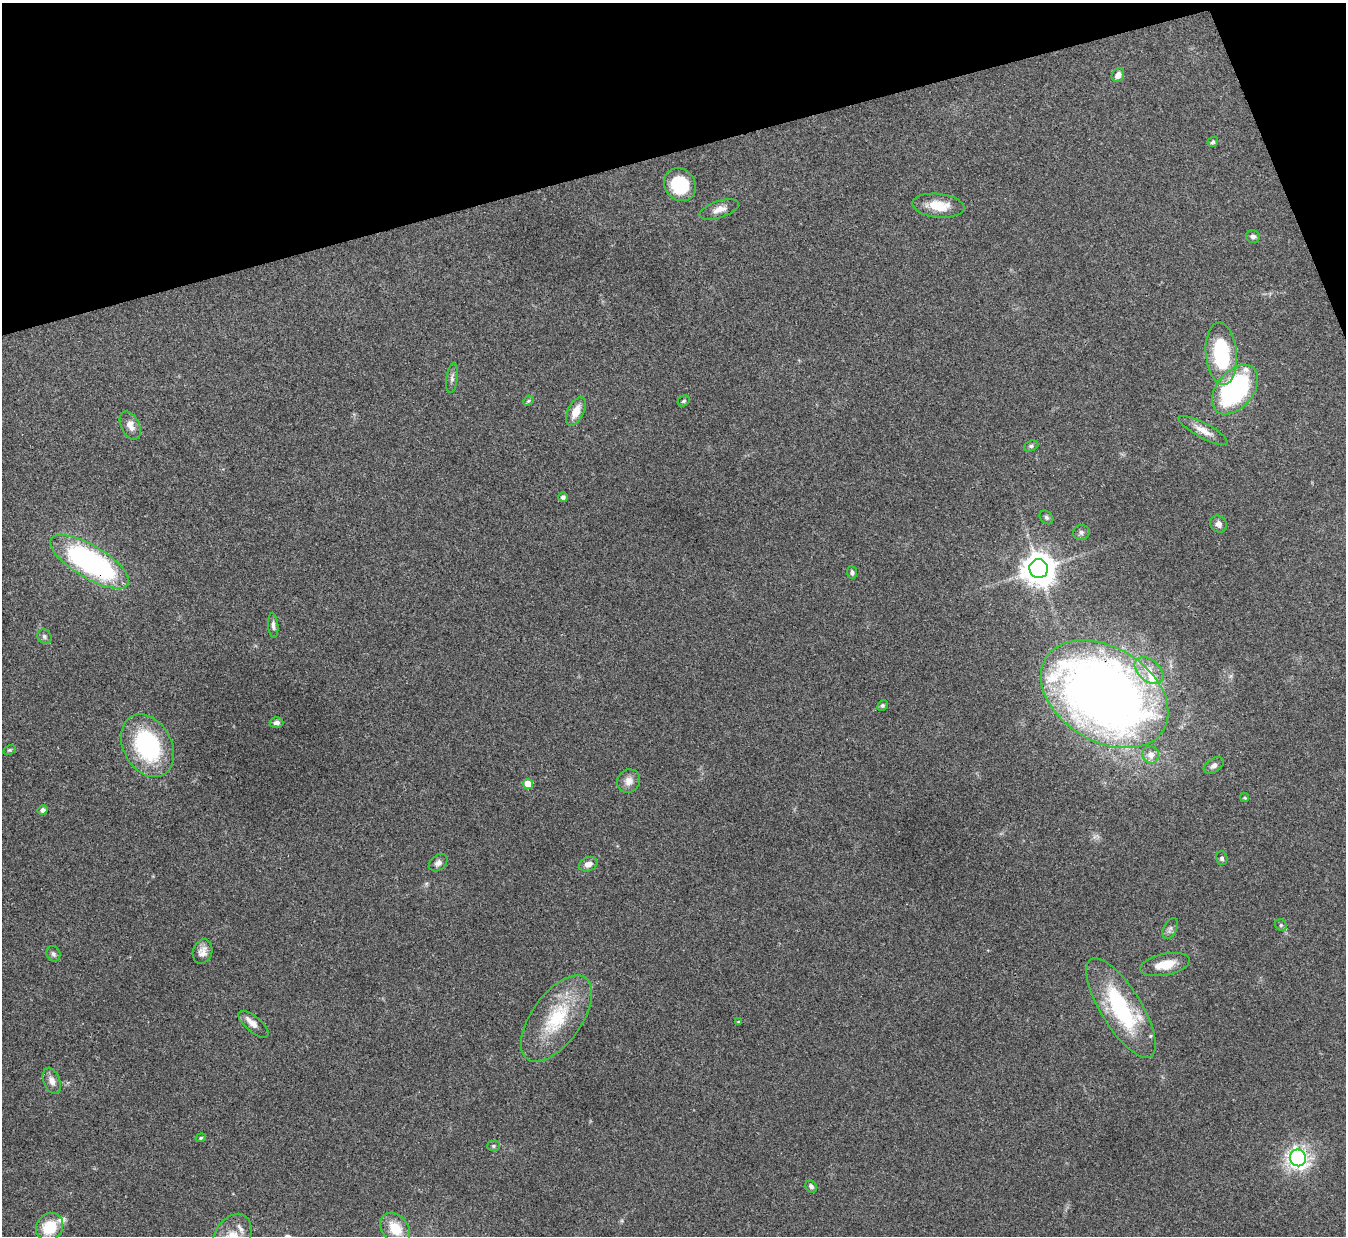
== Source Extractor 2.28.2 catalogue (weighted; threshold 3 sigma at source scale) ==
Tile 3 of 4 x 4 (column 3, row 1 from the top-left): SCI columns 2688-4031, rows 3854-5087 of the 5378 x 5363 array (HDU 1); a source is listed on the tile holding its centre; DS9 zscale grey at full resolution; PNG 1348 x 1238 px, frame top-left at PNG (2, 3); each listed source drawn as its Kron ellipse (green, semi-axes under 4 px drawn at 4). Shown black and unused: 14% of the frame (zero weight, under 3 of 4 exposures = <1% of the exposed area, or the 3 px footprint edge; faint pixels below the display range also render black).
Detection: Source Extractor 2.28.2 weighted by HDU 2 'WHT'; one run over the whole footprint, this tile lists its part. Background 0.0961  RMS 0.006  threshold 0.0271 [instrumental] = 3 sigma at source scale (4.5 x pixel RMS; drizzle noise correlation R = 1.50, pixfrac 1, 0.05/0.05 arcsec/px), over >= 5 px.
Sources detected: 62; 6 inside a brighter listed object's ellipse — not listed separately; the other 56 listed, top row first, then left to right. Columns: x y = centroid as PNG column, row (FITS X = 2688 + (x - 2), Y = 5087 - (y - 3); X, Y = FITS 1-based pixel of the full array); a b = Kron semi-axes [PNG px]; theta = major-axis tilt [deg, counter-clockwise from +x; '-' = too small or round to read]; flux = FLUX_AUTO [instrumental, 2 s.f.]
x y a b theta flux
1118 75 7 6 - 3.4
1213 142 6 4 35 1.1
680 185 17 15 -49 27
938 206 26 11 -6 14
719 209 21 8 18 5.4
1253 236 7 6 - 2.1
1221 354 31 15 -85 46
452 378 15 5 82 2.2
1235 390 28 18 50 92
528 401 6 4 44 0.84
684 401 6 5 - 0.96
576 411 15 8 64 7.7
130 425 15 9 -63 4.9
1203 430 27 7 -28 6.9
1031 446 7 5 22 1.4
563 497 4 4 - 2.2
1046 517 7 6 - 1.4
1218 524 9 8 - 2.8
1081 532 8 7 - 1.9
90 562 44 16 -31 140
1039 569 9 9 - 1200
852 572 6 5 - 1.4
273 625 12 5 -85 2.2
44 637 8 6 -49 1.7
1149 671 16 10 -39 7.8
1105 694 69 47 -32 660
883 705 5 4 - 1.1
276 723 7 5 -1 2.3
147 746 33 24 -61 70
9 750 6 4 25 0.87
1151 755 9 8 - 4.6
1214 765 11 6 32 2.7
629 781 12 11 - 4.4
528 784 5 5 - 11
1245 798 4 4 - 0.95
43 810 5 5 - 2.7
1222 858 7 5 -76 1.4
438 863 10 7 39 2.6
588 864 9 7 21 3.7
1281 925 6 5 - 1.1
1170 929 11 6 63 2.2
202 952 12 9 71 4.3
53 954 8 6 -60 1.7
1165 964 25 10 12 12
1121 1008 57 20 -58 65
556 1018 50 25 54 40
738 1022 4 3 - 0.6
253 1024 18 8 -40 5.1
52 1081 14 8 -69 4.5
201 1138 5 4 - 0.97
493 1146 6 5 - 1.1
1298 1158 8 8 - 220
811 1186 6 5 - 1.9
50 1227 15 12 50 18
395 1228 17 13 -49 13
232 1236 25 17 56 13
Overlapping masked pixels (flux is a lower limit): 2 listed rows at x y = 90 562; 1105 694
Isophote crosses this tile's border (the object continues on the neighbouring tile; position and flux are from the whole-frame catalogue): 1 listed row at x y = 232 1236